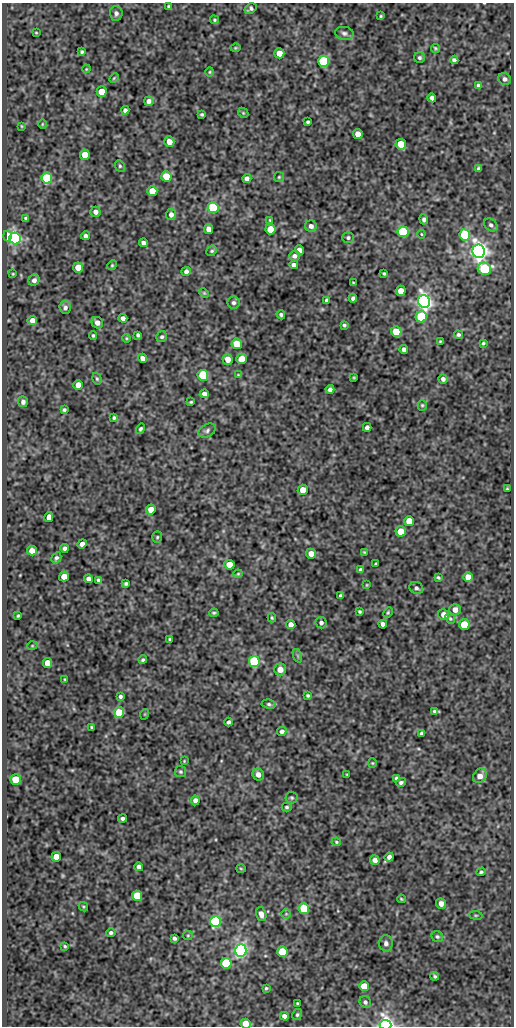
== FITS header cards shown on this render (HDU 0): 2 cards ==
NAXIS1  =                  512
NAXIS2  =                 1024

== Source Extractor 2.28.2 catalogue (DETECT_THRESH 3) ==
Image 512 x 1024 px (HDU 0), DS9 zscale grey, 1 PNG px = 1 image px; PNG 516 x 1028 px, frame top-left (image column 1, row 1024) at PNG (2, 3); each listed source drawn as its Kron ellipse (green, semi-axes under 4 px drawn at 4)
Background 74.5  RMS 0.49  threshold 1.46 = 3 sigma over >= 5 px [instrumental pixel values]
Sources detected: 215; all 215 listed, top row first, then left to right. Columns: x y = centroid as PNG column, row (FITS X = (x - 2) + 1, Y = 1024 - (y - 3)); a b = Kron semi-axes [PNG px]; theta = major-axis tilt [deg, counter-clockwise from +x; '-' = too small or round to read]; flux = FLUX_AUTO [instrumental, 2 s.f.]
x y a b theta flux
169 6 3 3 - 47
250 8 6 4 34 82
116 13 7 6 - 120
381 16 3 2 - 36
214 20 4 4 - 41
36 33 3 2 - 27
344 33 9 6 -9 110
235 48 5 3 - 38
435 48 5 4 - 54
82 52 3 3 - 53
279 53 5 5 - 460
419 58 5 5 - 74
454 60 4 4 - 89
323 61 5 5 - 3400
86 69 4 3 - 28
210 72 4 4 - 34
114 78 6 3 45 35
505 79 6 6 - 100
478 86 4 3 - 65
102 92 5 5 - 530
432 98 4 4 - 110
149 101 5 4 - 130
125 110 4 4 - 100
243 113 5 4 - 39
202 114 3 3 - 50
308 122 4 3 - 50
42 124 5 3 - 30
21 126 3 2 - 26
358 134 5 5 - 320
169 142 5 5 - 260
401 144 5 5 - 810
85 155 5 5 - 530
120 166 6 5 - 50
479 169 4 4 - 74
166 176 5 5 - 950
279 177 5 5 - 41
47 178 5 5 - 2800
247 178 4 4 - 130
152 191 5 5 - 590
213 208 5 5 - 2500
95 212 5 5 - 140
171 214 5 5 - 140
26 218 4 3 - 48
424 219 5 4 - 80
270 220 3 3 - 27
491 225 7 5 -41 91
311 226 6 5 - 140
209 229 5 4 - 200
270 229 5 5 - 960
403 232 5 5 - 3100
421 234 4 4 - 27
465 235 5 5 - 2800
7 236 5 4 - 840
86 236 4 4 - 100
15 238 6 5 - 7200
348 238 6 5 - 63
144 243 5 4 - 110
299 250 5 4 - 190
212 251 5 4 - 52
479 251 7 6 - 23000
294 256 5 5 - 83
112 265 5 4 - 40
294 265 4 4 - 120
78 267 5 5 - 470
484 269 6 6 - 2500
186 271 5 4 - 110
384 273 4 3 - 43
13 274 3 2 - 28
34 280 6 5 - 120
353 282 3 2 - 25
401 291 5 5 - 360
204 293 5 4 - 36
353 298 4 4 - 99
326 300 4 3 - 62
424 302 6 6 - 17000
233 303 6 6 - 90
65 307 7 5 -85 110
281 315 4 4 - 63
421 317 6 5 - 2600
123 318 4 4 - 130
32 320 4 4 - 200
97 323 6 5 - 180
344 325 4 3 - 56
396 332 5 5 - 690
93 335 4 3 - 47
138 335 4 3 - 69
458 335 4 4 - 58
162 337 6 5 - 70
126 338 4 4 - 33
440 341 3 2 - 30
483 343 3 3 - 43
237 344 5 5 - 970
404 349 4 4 - 130
142 358 4 4 - 150
228 359 5 5 - 290
241 359 5 5 - 550
203 375 5 5 - 2100
238 375 3 3 - 24
354 377 3 2 - 29
97 379 6 4 -73 49
443 379 4 4 - 93
78 385 5 5 - 420
330 389 4 4 - 120
204 394 4 4 - 140
23 402 5 5 - 120
191 402 3 3 - 37
422 405 5 4 - 45
64 410 4 3 - 54
114 418 4 3 - 50
367 427 4 4 - 130
140 429 5 4 - 56
207 431 9 6 30 93
507 489 3 3 - 36
303 490 5 5 - 320
151 510 5 5 - 350
49 517 5 4 - 180
409 521 5 5 - 610
401 531 5 5 - 610
157 537 6 5 - 48
82 544 5 4 - 210
65 548 4 4 - 110
32 551 5 4 - 270
364 552 3 2 - 28
311 554 5 4 - 250
56 558 6 4 59 73
376 564 3 3 - 48
229 565 5 5 - 620
361 570 4 3 - 73
238 574 4 4 - 34
64 577 5 5 - 330
438 577 4 3 - 47
468 577 5 5 - 390
89 579 4 4 - 130
98 580 4 3 - 56
126 584 4 3 - 61
367 585 3 3 - 28
416 588 7 6 - 84
340 596 4 3 - 70
455 610 6 5 - 190
360 612 3 3 - 44
214 613 4 2 - 46
388 613 5 3 - 45
444 615 5 5 - 250
18 616 3 2 - 36
272 618 4 3 - 42
450 619 6 4 -49 47
321 623 6 5 - 90
291 624 4 4 - 170
383 624 4 4 - 120
464 624 5 5 - 920
170 639 3 3 - 46
32 646 5 3 - 28
298 656 7 4 -71 51
143 660 4 4 - 61
254 661 5 5 - 3600
47 663 5 4 - 340
280 669 6 6 - 280
65 679 3 2 - 30
120 696 4 4 - 70
308 696 4 3 - 49
269 704 7 4 -8 65
434 711 3 3 - 49
119 712 5 5 - 930
145 714 5 3 - 27
228 722 4 3 - 77
91 727 3 2 - 33
282 731 5 4 - 110
421 733 4 3 - 57
184 761 3 2 - 26
372 763 4 4 - 34
180 772 6 5 - 57
258 774 6 5 - 190
347 774 3 2 - 26
480 776 8 6 51 230
396 778 4 4 - 63
16 779 5 5 - 930
401 782 5 4 - 74
292 798 6 6 - 56
195 800 5 4 - 150
287 807 5 4 - 51
122 818 4 3 - 82
336 842 5 4 - 38
56 857 5 5 - 530
389 857 4 4 - 140
375 860 5 4 - 150
139 867 4 4 - 110
241 868 5 3 - 30
481 872 5 3 - 50
137 896 5 5 - 1300
401 899 4 3 - 39
441 904 5 5 - 190
83 907 5 3 - 33
304 909 5 5 - 2200
261 914 7 5 -74 170
286 914 5 4 - 42
476 915 6 3 -7 37
216 922 5 5 - 5700
111 933 5 4 - 67
188 935 5 4 - 36
437 936 6 5 - 63
174 938 4 4 - 74
386 943 8 7 - 130
65 946 4 3 - 38
241 950 6 5 - 9600
282 952 5 5 - 1100
226 963 5 5 - 2000
435 976 4 4 - 51
364 986 5 5 - 520
266 988 4 3 - 42
365 1002 6 5 - 78
297 1003 3 2 - 31
297 1015 6 4 59 53
284 1016 4 4 - 130
246 1024 5 5 - 420
385 1025 6 5 - 17000
At the frame edge (FLAGS 8, measured only in part): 2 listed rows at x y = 246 1024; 385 1025